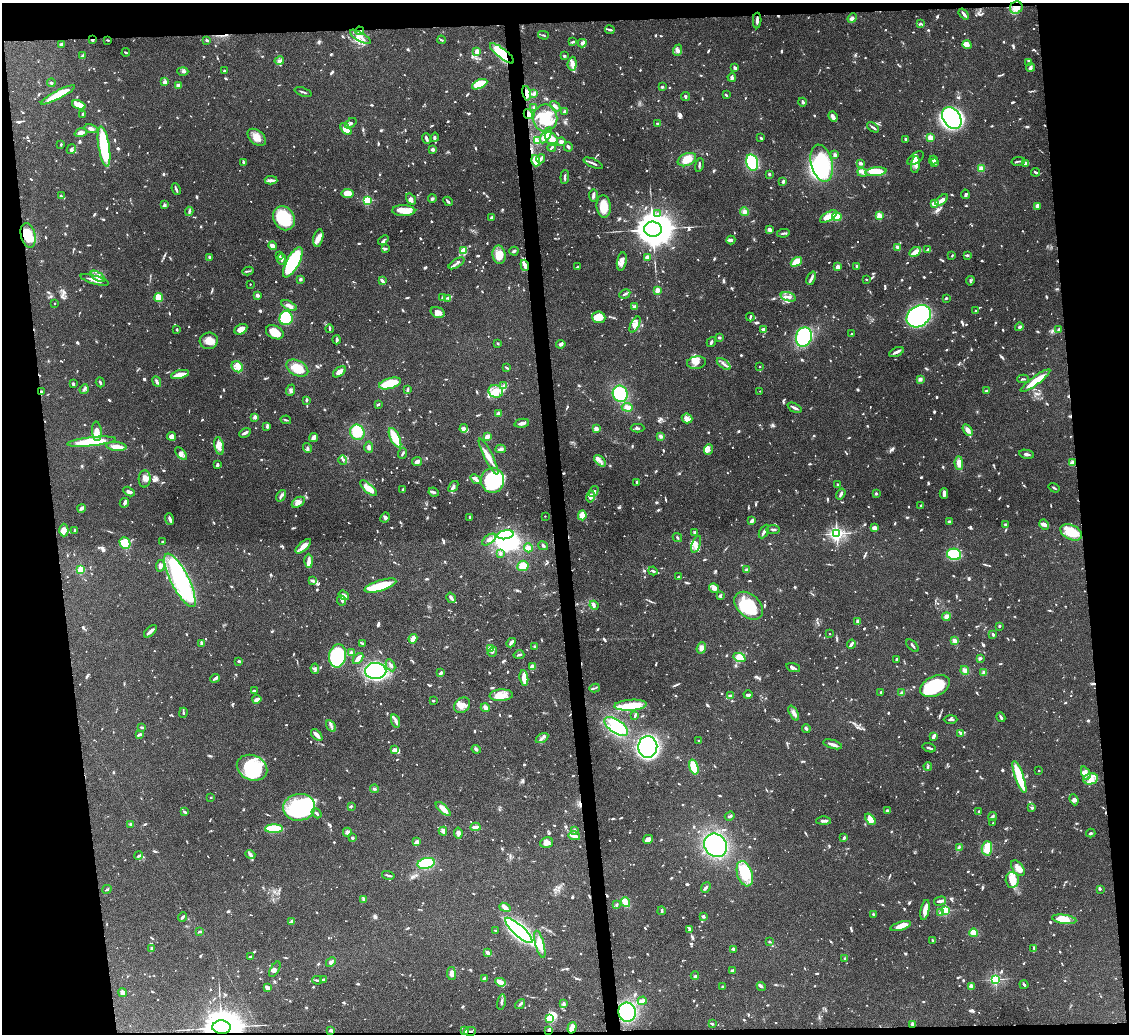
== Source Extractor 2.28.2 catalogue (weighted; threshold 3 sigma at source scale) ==
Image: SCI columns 3-4507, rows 229-4353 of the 4507 x 4480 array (HDU 1 of 3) = the unmasked area's bounding box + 8 px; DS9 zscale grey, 4 x 4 block average (1 PNG px = mean of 4 x 4 image px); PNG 1131 x 1036 px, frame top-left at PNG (2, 3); each listed source drawn as its Kron ellipse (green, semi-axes under 4 px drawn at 4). Shown black and unused: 13% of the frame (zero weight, under 4 of 8 exposures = <1% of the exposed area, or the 3 px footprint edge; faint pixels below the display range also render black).
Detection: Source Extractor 2.28.2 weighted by HDU 2 'WHT'. Background 0.0544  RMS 0.0038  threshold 0.0155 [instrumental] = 3 sigma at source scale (4.09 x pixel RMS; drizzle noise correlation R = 1.36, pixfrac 0.8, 0.05/0.05 arcsec/px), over >= 5 px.
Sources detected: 1892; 24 too faint to see at this stretch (4 x 4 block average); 13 inside a brighter object's white glare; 8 cosmic-ray / hot-pixel residue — neither listed nor drawn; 76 coinciding with a brighter row at this scale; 171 inside a brighter listed object's ellipse — not listed separately; of the other 1600, all 500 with FLUX_AUTO >= 2.88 (the completeness limit of this list) listed and drawn (1100 fainter detections not listed), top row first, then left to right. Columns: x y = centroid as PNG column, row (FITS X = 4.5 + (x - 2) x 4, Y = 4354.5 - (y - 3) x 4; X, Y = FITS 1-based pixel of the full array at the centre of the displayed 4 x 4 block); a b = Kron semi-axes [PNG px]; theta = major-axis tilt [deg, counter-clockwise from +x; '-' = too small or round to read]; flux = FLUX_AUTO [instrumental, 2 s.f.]
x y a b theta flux
1016 8 6 6 - 17
964 14 6 2 -51 8.1
852 18 5 3 - 7.9
757 21 8 2 88 8.9
921 24 3 2 - 3.2
610 30 5 2 - 4.6
359 31 4 2 - 4.5
543 35 5 2 - 3.2
360 37 12 4 -31 15
92 39 3 2 - 3.4
108 40 3 2 - 2.9
207 40 3 3 - 3.2
441 40 4 2 - 3.6
573 42 4 2 - 3.2
582 43 4 3 - 9.7
62 44 3 2 - 9.8
967 45 5 4 - 14
677 50 6 3 68 6.4
477 51 3 3 - 16
126 52 4 2 - 3.4
502 53 15 5 -38 72
82 56 3 3 - 4.1
564 56 2 2 - 3.3
279 61 5 3 - 5.3
1029 62 4 2 - 2.9
572 64 7 4 84 10
1030 67 4 2 - 7.5
735 68 3 3 - 4.6
183 71 5 2 - 3.7
224 71 2 2 - 5
732 77 4 3 - 4.7
165 82 2 2 - 47
51 83 4 3 - 4.9
480 84 8 4 26 68
178 85 3 2 - 8.8
662 87 3 2 - 3.5
303 92 9 2 -19 3.7
526 93 7 4 -79 22
534 93 3 2 - 5.5
58 95 19 3 28 62
726 95 2 2 - 4.3
686 96 4 2 - 4.4
802 102 4 3 - 3.6
79 105 7 3 -21 27
555 106 6 3 -49 7.7
533 107 2 2 - 3.3
565 112 2 2 - 25
528 114 5 3 - 11
83 115 3 2 - 7.2
833 116 5 3 - 11
545 118 13 12 - 80
952 118 12 8 -54 510
351 123 6 2 38 5.2
657 123 2 2 - 3
873 127 6 2 -34 4.8
91 129 7 3 -14 7.1
346 129 7 4 -49 26
81 133 6 4 18 13
546 135 9 3 59 26
257 137 10 7 -40 22
435 137 4 2 - 3.4
930 137 2 2 - 82
761 138 2 2 - 4.1
426 139 5 2 - 6.7
551 139 8 5 -49 22
905 139 3 2 - 5.2
537 141 4 3 - 4.6
561 142 4 3 - 5.3
61 144 2 2 - 5.4
104 147 20 5 -81 150
552 147 4 2 - 3.9
568 147 4 3 - 3.9
71 149 5 3 - 5
433 149 2 2 - 9.9
835 155 2 2 - 11
915 158 9 5 37 12
541 159 4 3 - 6.2
687 160 9 6 23 35
933 160 4 3 - 5.9
536 161 6 4 -74 29
1018 161 7 2 10 3.1
244 162 4 2 - 3
752 162 8 5 -76 150
593 163 10 2 -23 6.8
822 163 19 10 -76 240
860 163 3 2 - 5.8
934 163 3 2 - 8.3
1025 163 3 3 - 5.4
699 165 7 2 78 3.6
916 165 8 4 84 12
981 168 3 3 - 7.5
862 172 5 4 - 6.6
876 172 10 4 6 54
1036 172 4 2 - 4.6
769 174 2 2 - 14
565 177 7 2 86 5.1
271 180 6 3 -3 7.4
783 181 3 2 - 7.3
176 189 6 2 -67 4.9
347 193 6 4 -5 25
965 194 4 2 - 3.7
61 196 4 2 - 3
593 196 6 3 -86 4.9
432 198 4 3 - 3.7
411 199 6 4 -55 6.6
367 200 2 2 - 240
942 200 7 2 37 20
448 201 5 2 - 5.3
934 203 3 3 - 23
164 205 4 3 - 3.4
604 206 11 7 -84 34
1038 206 4 3 - 11
189 211 4 2 - 3.2
404 211 11 5 -1 26
744 212 4 4 - 8.4
658 214 3 2 - 3.1
828 216 9 4 30 26
879 216 2 2 - 110
491 217 3 2 - 3.4
837 217 5 3 - 41
284 218 12 10 -60 110
653 229 9 7 -4 6100
770 229 3 2 - 11
783 233 6 2 11 4.1
28 235 12 7 -76 60
318 238 9 5 75 14
383 240 6 2 40 3.5
731 240 4 3 - 5.5
272 246 4 2 - 16
898 248 4 2 - 11
385 249 4 3 - 4
928 249 3 2 - 3.6
464 251 4 3 - 30
514 251 4 2 - 3.5
915 252 6 4 29 21
279 255 2 2 - 5.4
499 255 9 6 -80 33
952 256 2 2 - 3.5
967 256 3 2 - 3.8
209 257 3 2 - 4.8
647 257 4 4 - 4.5
281 259 5 3 - 5.1
622 261 9 5 80 14
293 262 17 6 61 200
796 262 6 3 34 66
456 263 9 2 32 5
525 265 6 2 -69 15
857 266 3 2 - 4.3
578 267 4 2 - 4.2
838 267 4 3 - 6.9
248 271 5 2 - 3.1
98 276 8 4 -34 11
811 278 7 3 68 6.6
300 279 3 3 - 4.3
866 279 2 2 - 3.1
95 280 15 3 -16 17
382 281 4 2 - 7.7
970 281 5 3 - 3.3
250 284 2 2 - 4.1
657 290 4 3 - 10
625 294 6 3 27 4.6
257 295 2 2 - 38
443 297 4 3 - 4.9
788 297 8 3 -16 8.6
159 298 4 3 - 37
447 298 4 2 - 2.9
946 298 3 2 - 3
54 303 2 2 - 3.8
289 305 8 4 -24 9.8
634 307 4 3 - 6.6
976 311 3 2 - 3.5
438 312 7 5 -16 12
919 316 13 10 36 810
599 317 6 6 - 45
750 317 4 2 - 4.5
286 318 7 6 - 220
635 325 9 4 63 14
1019 327 4 3 - 4.2
241 329 7 5 29 20
330 329 4 2 - 3.1
763 329 3 2 - 6
177 330 2 2 - 3.5
1059 330 4 3 - 5.5
275 332 9 6 -27 29
851 334 2 2 - 8.3
719 337 3 2 - 4
804 337 10 7 73 140
337 340 4 2 - 7.5
209 341 9 8 - 23
711 342 5 2 - 4.4
498 344 2 2 - 3.1
561 344 5 3 - 5.2
896 352 8 2 25 8.5
696 363 9 6 7 13
724 364 8 2 -38 7.4
237 367 6 5 - 17
760 367 2 2 - 6.9
297 368 12 7 -29 48
507 368 4 2 - 3
339 372 7 3 36 15
180 374 9 3 13 22
920 379 3 3 - 6.2
1023 379 6 2 -2 3.3
1035 381 18 4 37 45
100 382 5 2 - 4.3
157 382 6 2 -65 5.5
390 383 11 5 16 58
73 384 2 2 - 6.3
504 386 3 3 - 3.6
84 389 5 3 - 4.4
290 390 6 3 70 4.9
407 390 3 2 - 5.6
496 391 7 6 - 19
760 391 2 2 - 2.9
986 391 3 3 - 3.4
41 392 3 2 - 6.1
620 394 8 7 - 110
306 400 4 2 - 2.9
378 404 3 2 - 4.3
627 407 5 3 - 13
795 408 7 2 -26 7.4
498 413 2 2 - 5.9
255 417 2 2 - 49
687 418 5 4 - 8.9
286 420 5 2 - 2.9
522 423 7 3 12 9.3
267 426 4 2 - 5.7
464 428 4 3 - 5.9
637 428 7 2 0 4.3
596 429 2 2 - 21
968 430 6 3 -58 13
97 431 10 4 -86 16
357 432 8 7 - 53
245 433 6 2 27 8.1
172 436 4 3 - 13
487 436 4 3 - 7.9
661 436 3 3 - 5.4
314 438 4 3 - 12
395 438 10 4 -64 49
91 442 24 4 6 88
219 446 9 4 -78 12
116 447 10 4 -6 24
369 447 6 3 -86 5.4
307 448 5 3 - 4.5
501 449 5 3 - 4.1
708 449 6 4 67 5
181 453 7 4 -46 8.2
402 453 6 2 65 3.8
1027 454 7 2 -10 5.9
488 457 20 4 -63 22
343 460 5 2 - 3.3
417 461 5 3 - 11
600 461 7 3 -44 7.2
959 463 6 4 -89 15
1073 463 2 2 - 73
217 465 3 2 - 6.5
145 479 8 6 86 11
476 479 6 3 -38 9
493 480 12 11 - 260
637 482 2 2 - 18
838 485 4 2 - 2.9
453 486 6 3 50 6.1
368 488 10 3 -43 23
1054 488 6 2 -33 3
403 489 2 2 - 8.6
594 491 6 3 58 5.6
129 492 6 3 -28 6.8
434 492 5 3 - 4
876 493 2 2 - 5.3
944 493 5 2 - 13
841 494 6 2 56 4.1
281 496 6 3 58 5.4
591 497 6 4 77 7.6
298 502 7 4 32 11
124 503 5 4 - 5.8
921 505 2 2 - 3.3
81 508 4 3 - 7.1
582 515 5 3 - 48
545 516 2 2 - 3
385 517 5 4 - 5.1
470 517 2 2 - 17
170 519 6 2 -70 7.8
751 521 4 3 - 6.2
949 522 3 3 - 3.6
1005 525 3 2 - 4
1044 525 5 3 - 5.7
875 528 3 3 - 10
773 529 7 2 0 3.3
64 530 6 4 90 14
75 530 3 2 - 4.5
764 531 7 2 60 8.7
695 532 3 3 - 5.5
1071 532 11 7 -26 60
837 533 3 2 - 660
505 535 8 3 10 190
677 538 5 2 - 3.2
489 539 8 3 36 8.3
162 542 2 2 - 3.2
125 543 6 5 - 73
696 544 9 4 70 9.7
303 546 10 4 41 16
543 546 5 2 - 3.3
528 548 4 4 - 11
500 553 4 3 - 4.3
954 554 7 5 -13 100
309 561 7 3 -90 11
160 566 6 3 82 9.3
523 566 5 5 - 22
81 570 2 2 - 150
747 570 3 3 - 7.7
653 571 4 2 - 4.2
678 577 2 2 - 3.6
180 580 29 9 -63 400
313 581 4 3 - 4.8
380 586 16 5 18 75
714 588 5 4 - 13
344 595 5 4 - 9.3
720 596 3 2 - 4.6
451 598 5 2 - 13
341 600 5 2 - 3.3
594 605 5 3 - 4
749 606 17 11 -42 99
946 617 4 3 - 9.3
857 622 4 3 - 5.2
999 626 2 2 - 3.6
150 631 8 2 42 9.3
829 634 2 2 - 3.9
993 634 3 2 - 4.4
413 639 5 3 - 18
954 641 3 2 - 10
202 643 3 2 - 7.5
511 643 5 3 - 7.1
362 644 3 2 - 5.4
851 644 4 2 - 9.8
535 646 3 2 - 4.5
912 646 8 2 -45 4.2
701 648 6 4 71 9.4
491 649 2 2 - 32
492 652 5 3 - 4.1
351 653 2 2 - 37
519 655 5 2 - 4
338 656 12 8 80 260
739 657 6 4 -23 26
358 658 6 2 49 12
980 658 3 2 - 6.9
896 660 2 2 - 3.7
239 661 2 2 - 5.5
390 665 6 3 -63 5.4
532 667 4 3 - 13
793 668 7 2 -17 5
315 669 5 3 - 3.7
965 670 4 3 - 8
376 671 10 8 -1 250
984 672 3 3 - 6.8
441 673 4 2 - 7.7
215 678 5 2 - 5.7
524 678 8 4 -82 27
935 686 16 10 24 110
595 688 5 2 - 3.2
254 691 3 2 - 3.5
881 692 3 2 - 3.7
902 692 3 2 - 6.6
501 695 12 6 4 23
748 695 4 2 - 5.2
731 696 2 2 - 5.7
257 699 4 2 - 15
433 701 2 2 - 3.6
462 705 9 7 41 18
630 705 16 5 4 43
485 708 5 4 - 7.4
183 713 5 2 - 3.6
794 713 8 3 -63 9.2
635 716 4 2 - 2.9
1001 717 5 2 - 5.6
951 719 7 2 0 5.5
395 721 7 3 -74 6.9
331 726 6 2 -57 5.5
616 726 13 6 -35 86
142 727 3 2 - 3.9
806 728 4 3 - 4.6
961 733 4 3 - 4.8
140 734 4 2 - 4.7
317 735 7 2 -45 14
933 737 4 2 - 6.1
542 738 7 2 31 5.3
699 740 2 2 - 3.3
833 744 10 2 -16 10
648 747 11 9 85 590
929 748 7 2 -18 6
476 749 4 3 - 5.5
394 750 4 3 - 9.5
928 766 4 2 - 5.2
694 767 8 4 -74 49
252 768 16 12 -24 140
1039 770 2 2 - 4.4
1086 773 7 3 -65 8.3
1019 777 16 4 -70 110
1090 779 7 5 11 17
374 789 4 2 - 3.1
211 797 2 2 - 5.8
1074 800 6 3 -67 6.2
351 806 2 2 - 3.5
299 807 16 13 5 310
1032 808 2 2 - 4.4
443 809 9 3 -43 21
184 811 2 2 - 3.7
887 811 2 2 - 7.7
979 812 3 2 - 3.2
317 813 5 2 - 6
730 816 5 2 - 3
992 817 4 2 - 5.8
870 819 7 4 -49 17
823 821 7 2 0 8.2
993 823 2 2 - 5.2
131 824 2 2 - 5.3
475 827 5 4 - 6.5
274 829 9 3 1 130
574 830 3 3 - 3.4
443 831 4 3 - 7.6
347 832 4 4 - 8.8
458 833 5 3 - 7.8
1091 833 4 2 - 3.2
574 836 6 2 -13 18
352 838 3 2 - 4.6
844 838 3 2 - 6.7
648 839 5 4 - 12
417 842 4 3 - 14
546 843 6 5 - 13
716 845 12 10 -50 230
959 847 3 3 - 3.8
987 848 7 5 87 53
250 854 5 4 - 5.4
138 855 4 2 - 3.2
426 863 9 5 12 100
1018 868 9 5 -52 15
745 874 13 7 -71 77
388 875 6 2 -13 5.2
1012 880 7 6 - 37
706 888 5 2 - 5.5
107 889 5 2 - 3.6
1100 889 2 2 - 4.3
364 899 4 2 - 8.9
940 901 6 3 15 6.9
625 902 5 3 - 33
617 905 3 2 - 4.4
505 907 6 4 -21 10
925 910 10 3 79 22
945 910 2 2 - 250
662 911 4 2 - 4.5
940 913 3 2 - 6.5
873 914 3 2 - 3.3
703 916 3 3 - 4.9
182 917 5 2 - 4.4
1064 919 12 4 -8 32
292 921 2 2 - 25
901 926 11 3 17 23
495 930 2 2 - 3.6
519 930 18 5 -42 740
689 930 3 2 - 3.8
200 932 3 2 - 3.5
974 933 4 3 - 16
932 940 4 2 - 2.9
769 942 3 2 - 2.9
540 944 14 4 -75 32
151 948 3 2 - 3.1
1034 948 3 3 - 3.4
734 949 4 2 - 6.7
488 953 4 2 - 8.6
250 957 4 2 - 3
845 958 2 2 - 3.9
331 962 5 3 - 6.6
275 969 8 4 59 6.8
732 970 3 2 - 7.5
451 974 6 3 -82 12
695 976 4 2 - 3
484 979 2 2 - 42
995 979 2 2 - 400
317 980 5 2 - 3.2
323 980 4 3 - 4.1
500 982 5 3 - 16
1024 984 5 3 - 3.4
761 986 4 3 - 4.1
971 986 3 3 - 3.7
723 987 3 3 - 3.1
267 988 4 2 - 3.7
123 993 4 4 - 8.5
642 1001 4 3 - 8.4
501 1002 7 2 78 5.5
520 1004 5 2 - 3.7
564 1004 4 4 - 4.5
627 1012 9 8 - 200
550 1018 2 2 - 130
712 1024 4 2 - 3.5
912 1024 4 3 - 5.8
222 1027 9 7 -2 4700
572 1028 6 3 73 32
330 1030 2 2 - 6.7
465 1030 3 2 - 4.9
549 1030 3 2 - 5.9
470 1031 6 2 4 5.5
Overlapping masked pixels (flux is a lower limit): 17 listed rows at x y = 1016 8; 757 21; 359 31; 92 39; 502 53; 526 93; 528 114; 536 161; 28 235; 525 265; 41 392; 912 1024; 222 1027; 572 1028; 465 1030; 549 1030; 470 1031
Diffuse or blended objects may show on this block-average render without a row.